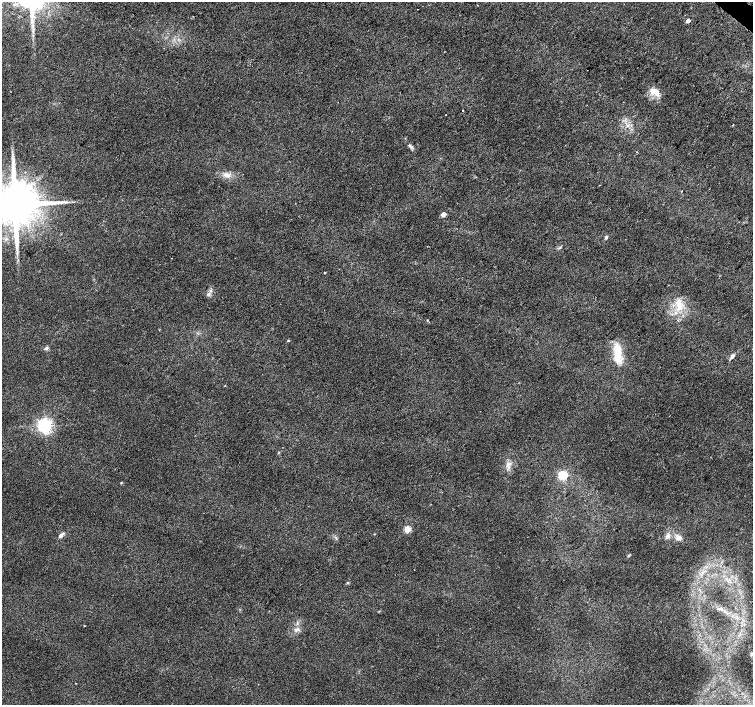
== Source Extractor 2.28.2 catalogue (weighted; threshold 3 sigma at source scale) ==
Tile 10 of 4 x 4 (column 2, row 3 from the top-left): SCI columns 1507-3007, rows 1643-3047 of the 6009 x 6027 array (HDU 1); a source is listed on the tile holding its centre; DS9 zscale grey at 2 x 2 block average (1 PNG px = mean of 2 x 2 image px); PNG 755 x 707 px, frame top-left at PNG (2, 2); no overlay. Shown black and unused: <1% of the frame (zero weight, under 2 of 3 exposures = <1% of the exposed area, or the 3 px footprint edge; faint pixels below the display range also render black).
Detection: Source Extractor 2.28.2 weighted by HDU 2 'WHT'; one run over the whole footprint, this tile lists its part. Background 0.0153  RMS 0.0065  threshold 0.0292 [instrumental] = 3 sigma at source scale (4.5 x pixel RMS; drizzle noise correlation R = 1.50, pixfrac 1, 0.0396/0.0396 arcsec/px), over >= 5 px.
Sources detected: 34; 1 cosmic-ray / hot-pixel residue — not listed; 1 inside a brighter listed object's ellipse — not listed separately; the other 32 listed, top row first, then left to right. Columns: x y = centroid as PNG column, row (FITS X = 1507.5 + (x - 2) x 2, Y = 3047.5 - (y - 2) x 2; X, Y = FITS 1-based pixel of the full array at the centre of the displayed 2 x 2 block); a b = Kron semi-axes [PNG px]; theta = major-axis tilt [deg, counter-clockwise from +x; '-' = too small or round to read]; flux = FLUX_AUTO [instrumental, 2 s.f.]
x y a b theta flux
688 21 3 3 - 6.7
653 91 11 6 15 11
462 110 2 2 - 1.1
733 125 2 2 - 0.86
410 146 8 4 -49 3.9
227 175 9 5 -28 7.7
682 191 2 2 - 0.64
15 204 11 9 31 10000
443 214 3 3 - 18
606 237 5 3 - 2.4
6 239 3 3 - 1.3
325 273 3 2 - 1.1
679 305 18 10 -86 26
427 320 3 2 - 0.99
288 341 3 2 - 1.4
47 348 5 4 - 2.8
618 353 26 8 -88 33
732 356 6 4 48 4.4
225 386 3 2 - 0.63
45 426 4 4 - 510
508 465 9 4 90 5.5
563 475 4 3 - 98
121 483 3 2 - 1
407 529 3 3 - 49
374 534 2 2 - 0.7
61 536 6 3 46 5.5
668 536 7 5 56 6.2
678 537 7 6 - 7.9
629 555 4 2 - 1.4
348 583 3 3 - 1.3
84 626 3 2 - 0.64
297 629 9 4 21 4.6
Isophote crosses this tile's border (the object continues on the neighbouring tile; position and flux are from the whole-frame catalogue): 1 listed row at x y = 15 204
Diffuse or blended objects may show on this block-average render without a row.